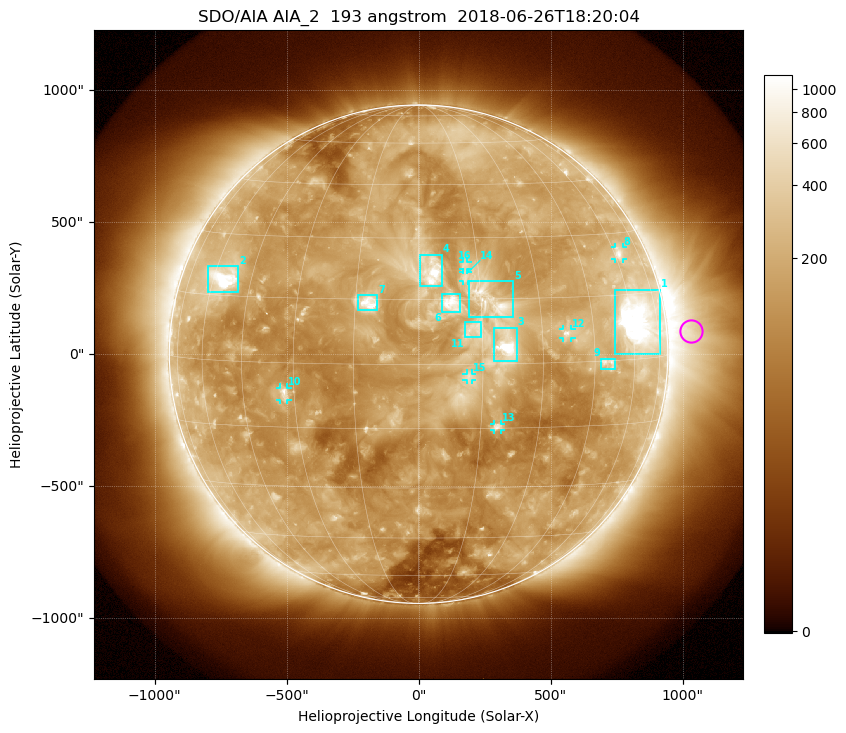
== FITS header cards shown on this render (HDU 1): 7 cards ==
TELESCOP= 'SDO/AIA'
INSTRUME= 'AIA_2'
WAVELNTH=                  193
WAVEUNIT= 'angstrom'
DATE-OBS= '2018-06-26T18:20:04.84'
CTYPE1  = 'HPLN-TAN'
CTYPE2  = 'HPLT-TAN'

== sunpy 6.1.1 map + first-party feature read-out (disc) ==
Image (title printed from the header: SDO/AIA AIA_2  193 angstrom  2018-06-26T18:20:04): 1024 x 1024 px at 2.4 arcsec/px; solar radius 944 arcsec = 393 px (full disc in frame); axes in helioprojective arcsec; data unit not stated in the header (colour bar unlabelled)
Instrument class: DISC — disc imager (sunpy class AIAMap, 193 A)
Bright regions (active regions / flare kernels): reference = the median radial profile (limb darkening/brightening removed); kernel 9 px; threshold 5 sigma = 296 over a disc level ~146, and >= 1.15x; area >= 12 px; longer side >= 9 px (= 22 arcsec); searched inside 0.97 R_sun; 16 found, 16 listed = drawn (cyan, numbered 1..; 7 of them under ~33 arcsec drawn as corner ticks so the feature stays visible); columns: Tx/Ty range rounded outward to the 5 arcsec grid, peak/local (2 s.f.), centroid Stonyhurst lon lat
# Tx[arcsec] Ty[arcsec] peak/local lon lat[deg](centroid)
1 745..915 0..245 22 +63 +9
2 -800..-685 235..335 9.1 -56 +19
3 285..375 -30..100 14 +21 +4
4 5..90 260..380 7.4 +3 +22
5 190..360 140..275 5.9 +18 +15
6 85..160 160..230 4.9 +8 +14
7 -230..-155 165..225 5.3 -12 +14
8 745..775 360..405 4.6 +62 +25
9 690..745 -55..-15 4.6 +50 +0
10 -525..-495 -175..-125 6 -33 -7
11 175..235 65..125 2.7 +13 +8
12 545..580 60..95 5.8 +37 +7
13 285..315 -285..-265 5 +19 -15
14 165..190 275..310 3.1 +12 +20
15 180..205 -95..-75 2.7 +12 -3
16 165..185 320..350 3.6 +12 +23
Off-limb structures (1.02-1.3 R_sun): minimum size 162 px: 4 found; the strongest spans PA ~230..300 deg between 1.02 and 1.3 R_sun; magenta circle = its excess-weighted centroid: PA ~275 deg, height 1.1 R_sun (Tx ~1035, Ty ~90 arcsec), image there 4.2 x the reference